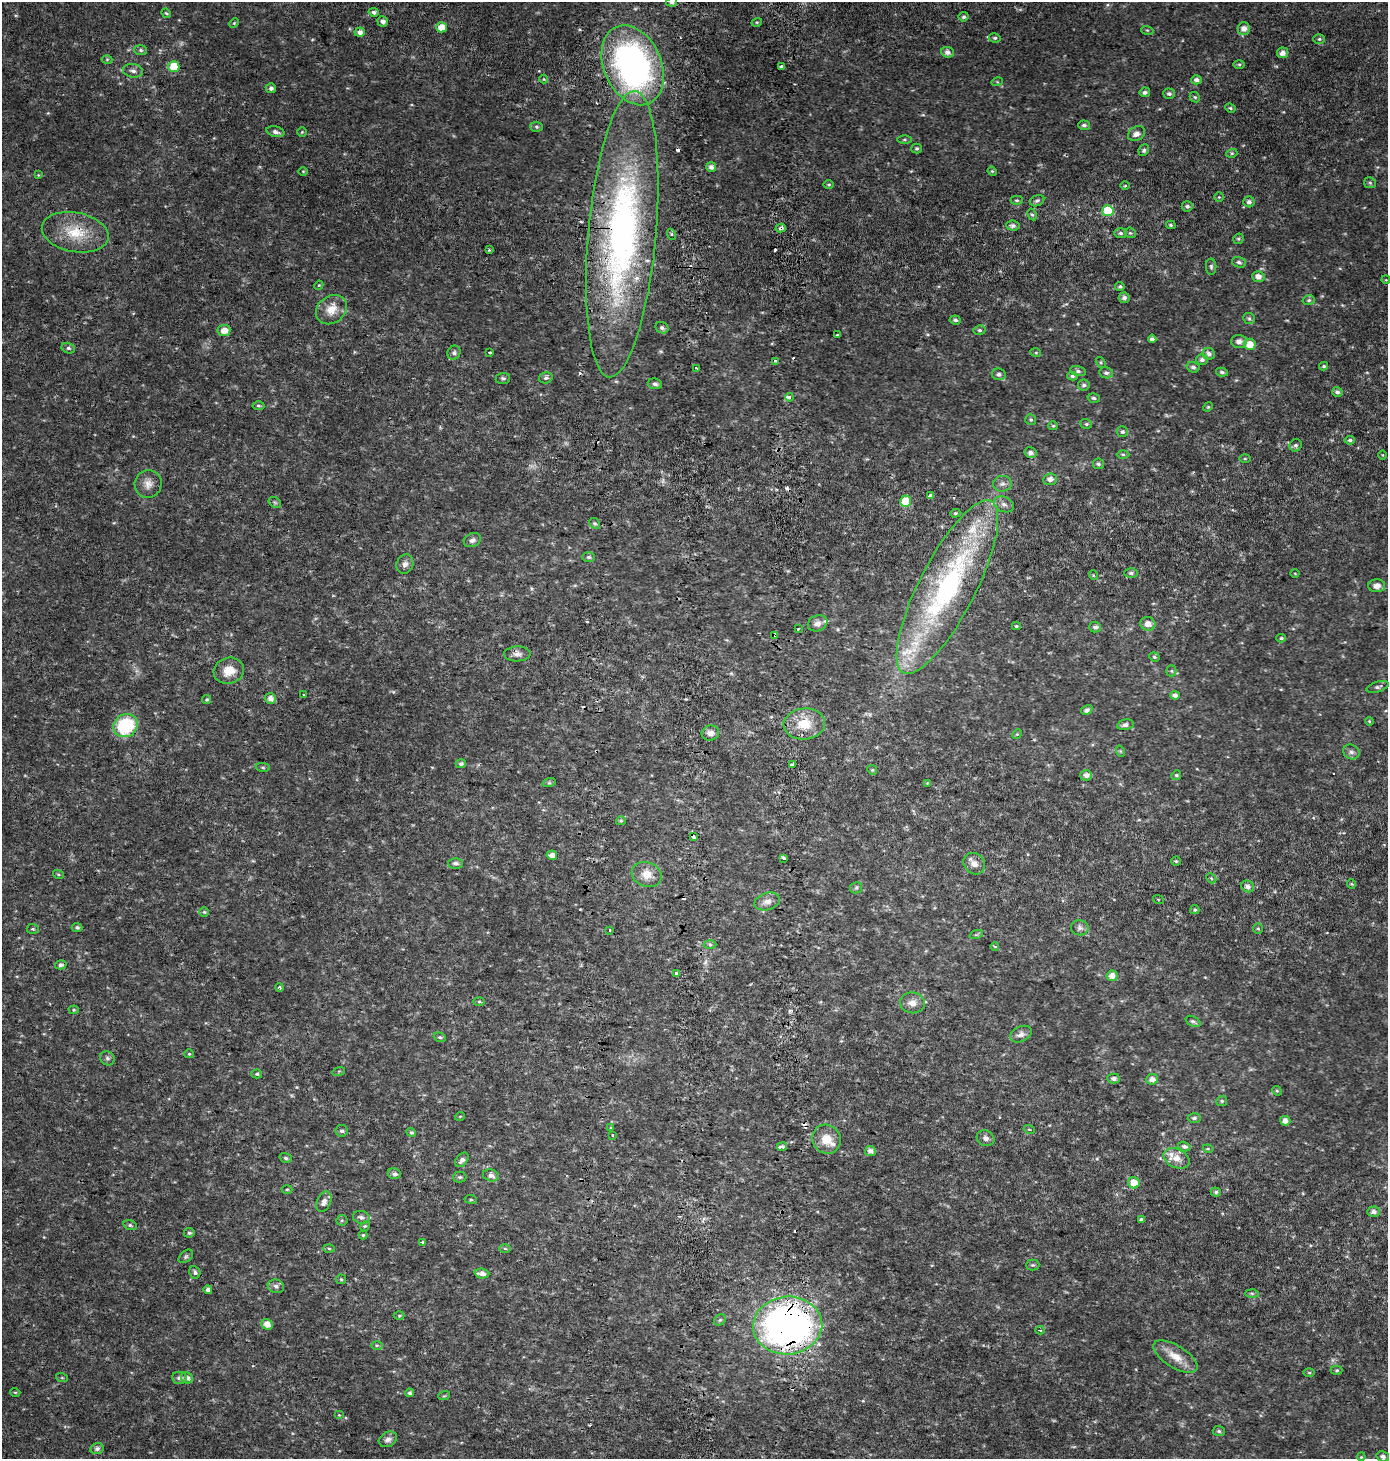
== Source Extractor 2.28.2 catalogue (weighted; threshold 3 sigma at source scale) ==
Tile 5 of 3 x 3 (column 2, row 2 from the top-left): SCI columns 1721-3106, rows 1520-2976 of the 4819 x 4478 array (HDU 1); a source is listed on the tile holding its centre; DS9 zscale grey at full resolution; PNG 1390 x 1461 px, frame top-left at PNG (2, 2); each listed source drawn as its Kron ellipse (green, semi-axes under 4 px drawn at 4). Shown black and unused: <1% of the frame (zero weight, under 2 of 3 exposures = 6% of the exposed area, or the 3 px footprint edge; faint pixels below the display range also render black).
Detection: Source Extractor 2.28.2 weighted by HDU 2 'WHT'; one run over the whole footprint, this tile lists its part. Background 0.0305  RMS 0.008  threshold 0.0359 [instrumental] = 3 sigma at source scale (4.5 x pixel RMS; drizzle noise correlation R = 1.50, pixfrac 1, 0.0396/0.0396 arcsec/px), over >= 5 px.
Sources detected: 299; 2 too faint to see at this stretch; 14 cosmic-ray / hot-pixel residue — neither listed nor drawn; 8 inside a brighter listed object's ellipse — not listed separately; the other 275 listed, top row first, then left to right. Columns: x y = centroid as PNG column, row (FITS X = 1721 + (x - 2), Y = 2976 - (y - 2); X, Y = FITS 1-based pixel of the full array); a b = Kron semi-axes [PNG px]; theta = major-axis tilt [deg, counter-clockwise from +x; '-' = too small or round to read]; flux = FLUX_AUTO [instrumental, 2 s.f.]
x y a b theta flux
672 2 5 4 - 1.6
374 12 5 4 - 2.1
166 13 5 4 - 0.93
964 17 5 4 - 1.4
383 21 5 5 - 3
757 22 5 3 - 0.8
234 23 5 4 - 0.87
441 27 5 5 - 10
1244 29 6 6 - 5.2
1147 30 6 4 -18 0.94
360 32 5 4 - 3.3
995 38 6 4 -11 1.3
1319 39 6 5 - 1.2
141 50 6 5 - 1.6
948 52 6 5 - 3.8
1283 53 5 5 - 4.3
107 59 5 3 - 0.79
1239 64 6 4 0 1.2
633 65 42 29 -66 270
781 66 3 3 - 3.9
174 67 5 5 - 22
133 71 10 6 -9 3.3
544 79 4 4 - 0.78
1196 80 5 4 - 2.8
997 82 5 3 - 0.85
271 88 5 5 - 2.2
1145 92 5 4 - 2
1169 94 6 5 - 1.8
1195 97 5 4 - 1.3
1230 108 5 4 - 1.1
1084 125 6 5 - 2
536 127 6 5 - 1.4
275 132 9 5 -14 3.4
302 132 5 5 - 0.99
1136 134 9 7 32 4.4
904 140 7 4 1 1.2
917 149 5 5 - 1.3
1144 150 6 5 - 1.6
1232 153 5 3 - 1.1
711 167 5 5 - 3.3
303 171 5 3 - 0.66
992 171 5 4 - 0.82
38 175 4 4 - 0.72
1370 183 6 5 - 1.3
829 184 5 4 - 1
1125 186 5 3 - 0.75
1219 197 4 4 - 0.87
1017 200 6 4 -2 1.3
1037 201 7 5 25 1.7
1249 202 5 5 - 2.7
1187 206 5 5 - 2
1108 211 5 5 - 25
1032 215 6 4 -60 1.2
1171 225 5 3 - 1.2
1013 226 7 5 -4 2.5
781 228 5 4 - 2
75 232 34 19 -11 27
1121 233 6 5 - 1.9
1130 233 6 5 - 1.1
622 234 144 34 85 330
671 234 5 3 - 1
1238 239 5 5 - 1.2
489 250 3 3 - 0.74
1239 262 7 5 -18 2
1211 267 8 5 -89 1.5
1258 276 6 5 - 4.9
1386 280 4 3 - 0.62
319 285 5 3 - 0.69
1120 286 5 4 - 1.4
1124 298 5 5 - 3
1309 300 6 5 - 1.3
331 310 16 13 36 10
1249 318 6 5 - 1.4
955 320 5 4 - 1.7
662 328 7 5 -27 1.9
224 330 6 5 - 7.7
980 330 6 4 10 1.5
837 335 3 2 - 0.66
1152 339 4 4 - 2.2
1239 341 8 6 -2 4.2
1250 344 6 5 - 9.1
68 348 7 5 -14 1.6
490 352 3 3 - 3.1
454 353 7 6 - 1.9
1036 353 5 3 - 0.79
1209 354 6 5 - 2.8
1202 360 6 5 - 2.4
776 361 4 2 - 3.6
1101 362 6 4 -57 1.1
1324 366 4 3 - 1.3
1193 367 7 5 -16 2.1
697 368 4 2 - 1.6
1078 371 8 5 -15 1.8
1222 372 6 4 -10 1.9
1106 373 7 5 -11 2.2
999 374 7 6 - 2.4
1072 376 5 4 - 1.3
503 378 7 5 6 1.7
546 378 7 5 15 1.9
655 384 7 5 -9 2.1
1084 385 6 5 - 2
1337 392 5 5 - 2.4
789 397 4 3 - 3.9
1094 398 6 4 -15 1.3
258 406 6 4 -3 1.3
1208 407 5 4 - 0.8
1031 420 5 5 - 1.4
1086 424 6 4 -20 1.2
1053 426 5 4 - 0.89
1122 432 5 5 - 1.9
1350 440 5 3 - 1.4
1296 445 6 6 - 1.7
1030 452 6 5 - 2.9
1123 454 6 4 -1 1.1
1383 455 5 3 - 0.63
1245 459 6 4 0 0.94
1098 464 5 5 - 1.6
1050 479 7 6 - 3.9
148 484 14 13 - 6.8
1002 484 9 8 - 3.3
931 495 4 3 - 9
905 501 5 5 - 14
275 502 7 5 -30 1.3
1004 504 10 7 -23 3.7
955 513 5 4 - 1
595 523 6 5 - 1.4
472 540 9 6 27 2.8
589 557 6 5 - 1.7
405 564 10 8 69 3.7
1131 573 6 4 -1 1.6
1295 573 4 3 - 0.59
1093 575 5 3 - 0.61
1377 586 8 6 1 4.5
947 587 96 28 63 180
818 623 10 8 22 3.6
1148 624 7 6 - 6.6
1016 626 4 3 - 1.1
1095 627 6 5 - 2.3
798 629 4 3 - 0.69
775 635 3 3 - 4.8
1281 638 4 4 - 1.2
517 654 13 7 2 3.7
1154 657 5 4 - 1.1
229 671 15 13 15 12
1171 671 5 5 - 1.2
1378 687 11 5 17 2.4
303 694 2 2 - 0.82
1175 695 5 4 - 2.9
270 698 5 5 - 4.2
207 700 4 4 - 1.1
1087 710 6 4 31 2.5
1369 721 4 3 - 0.75
804 724 21 15 4 19
1125 725 8 5 12 2.7
125 726 12 11 - 53
710 733 9 7 14 4.2
1017 734 5 4 - 0.89
1120 751 6 3 -71 0.82
1351 752 8 7 - 2.8
461 764 5 4 - 1.8
792 764 3 3 - 3.8
263 767 7 3 -8 1.2
872 770 5 4 - 1.1
1086 775 6 5 - 3.7
1176 775 5 4 - 1
549 783 7 4 18 1.2
927 783 4 4 - 0.6
621 821 5 4 - 1
693 837 4 3 - 3.6
552 855 5 4 - 5.1
784 858 3 3 - 3.7
1176 861 4 4 - 1
455 863 7 5 -1 2.4
974 864 11 10 - 5.7
58 874 5 3 - 0.86
647 874 15 12 -21 9.9
1211 878 5 4 - 1.1
1351 884 4 4 - 0.87
1248 886 6 5 - 3.3
856 888 6 5 - 1.5
1158 899 5 3 - 0.63
767 901 13 8 16 5.2
1195 910 4 4 - 1.3
204 912 5 5 - 1.1
77 927 5 4 - 1.7
1080 928 9 7 -7 3
33 929 6 5 - 1.5
1258 929 5 5 - 1.1
609 930 3 3 - 2.3
976 935 7 4 18 1.2
710 945 6 4 -2 1.2
995 946 4 4 - 1.3
61 965 6 4 15 1.9
676 973 4 3 - 3.6
1112 976 5 5 - 5.3
279 987 4 3 - 1.9
479 1001 5 4 - 0.95
912 1003 12 10 -7 6.2
74 1010 5 4 - 1
1193 1021 8 5 -28 1.8
1021 1034 11 7 26 3.4
440 1037 6 4 -20 1.2
189 1054 5 4 - 0.88
107 1058 7 6 - 2.1
339 1071 6 4 18 0.9
257 1074 5 4 - 1.2
1114 1079 6 5 - 2.8
1152 1079 6 5 - 4.7
1277 1091 5 4 - 0.88
1222 1101 5 5 - 1.1
460 1116 5 3 - 0.56
1194 1118 7 4 1 1.7
1285 1121 5 5 - 4.7
610 1128 3 3 - 3.5
1029 1129 5 3 - 0.78
342 1131 6 5 - 1.8
411 1132 5 4 - 1.4
613 1135 3 3 - 3.1
985 1138 9 7 -29 3.1
826 1139 15 14 - 13
782 1147 5 3 - 4
1184 1147 6 4 -17 2.1
1208 1149 5 3 - 0.73
870 1151 5 5 - 3.7
286 1158 6 4 -18 1.4
1177 1158 14 9 -26 8.3
462 1160 8 5 52 3
394 1174 6 5 - 2.7
491 1175 8 6 -13 3.7
460 1177 6 5 - 1.6
1134 1183 6 5 - 11
287 1189 5 3 - 0.77
1216 1192 5 4 - 1.4
471 1199 6 3 -8 1.1
324 1202 10 7 66 4.2
1373 1212 6 5 - 2.9
361 1217 8 6 -14 2.9
1141 1219 4 4 - 1.1
342 1220 5 5 - 1.3
130 1225 7 5 -15 1.5
365 1226 5 4 - 1
189 1233 5 4 - 1.4
363 1235 4 4 - 0.96
422 1242 3 3 - 16
329 1248 5 3 - 0.92
505 1249 6 4 -2 1.1
186 1256 8 5 41 1.6
1033 1265 6 5 - 1.5
195 1272 6 5 - 2.1
482 1274 7 5 -5 4.3
341 1279 5 5 - 0.93
276 1286 8 6 -20 2.9
208 1290 4 4 - 3
1252 1293 6 4 -2 1.2
399 1316 5 3 - 0.87
720 1320 6 5 - 1.3
267 1324 6 5 - 6.2
788 1325 35 29 5 440
1040 1330 4 3 - 1.6
377 1345 6 4 0 1.1
1175 1357 25 11 -32 13
1337 1370 6 4 0 1.2
1309 1373 5 3 - 0.97
62 1378 6 3 -19 0.89
179 1378 7 6 - 3
187 1378 6 5 - 3
15 1392 5 3 - 0.74
410 1393 4 4 - 1.7
444 1396 6 3 18 0.86
339 1415 5 4 - 0.92
1219 1431 6 5 - 1.4
388 1439 9 7 29 3.5
97 1449 6 5 - 2.3
1383 1456 6 5 - 1.8
1361 1457 4 3 - 0.69
Overlapping masked pixels (flux is a lower limit): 7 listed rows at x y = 781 228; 75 232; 622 234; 776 361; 775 635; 693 837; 788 1325
Isophote crosses this tile's border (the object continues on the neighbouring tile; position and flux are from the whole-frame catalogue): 1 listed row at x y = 672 2